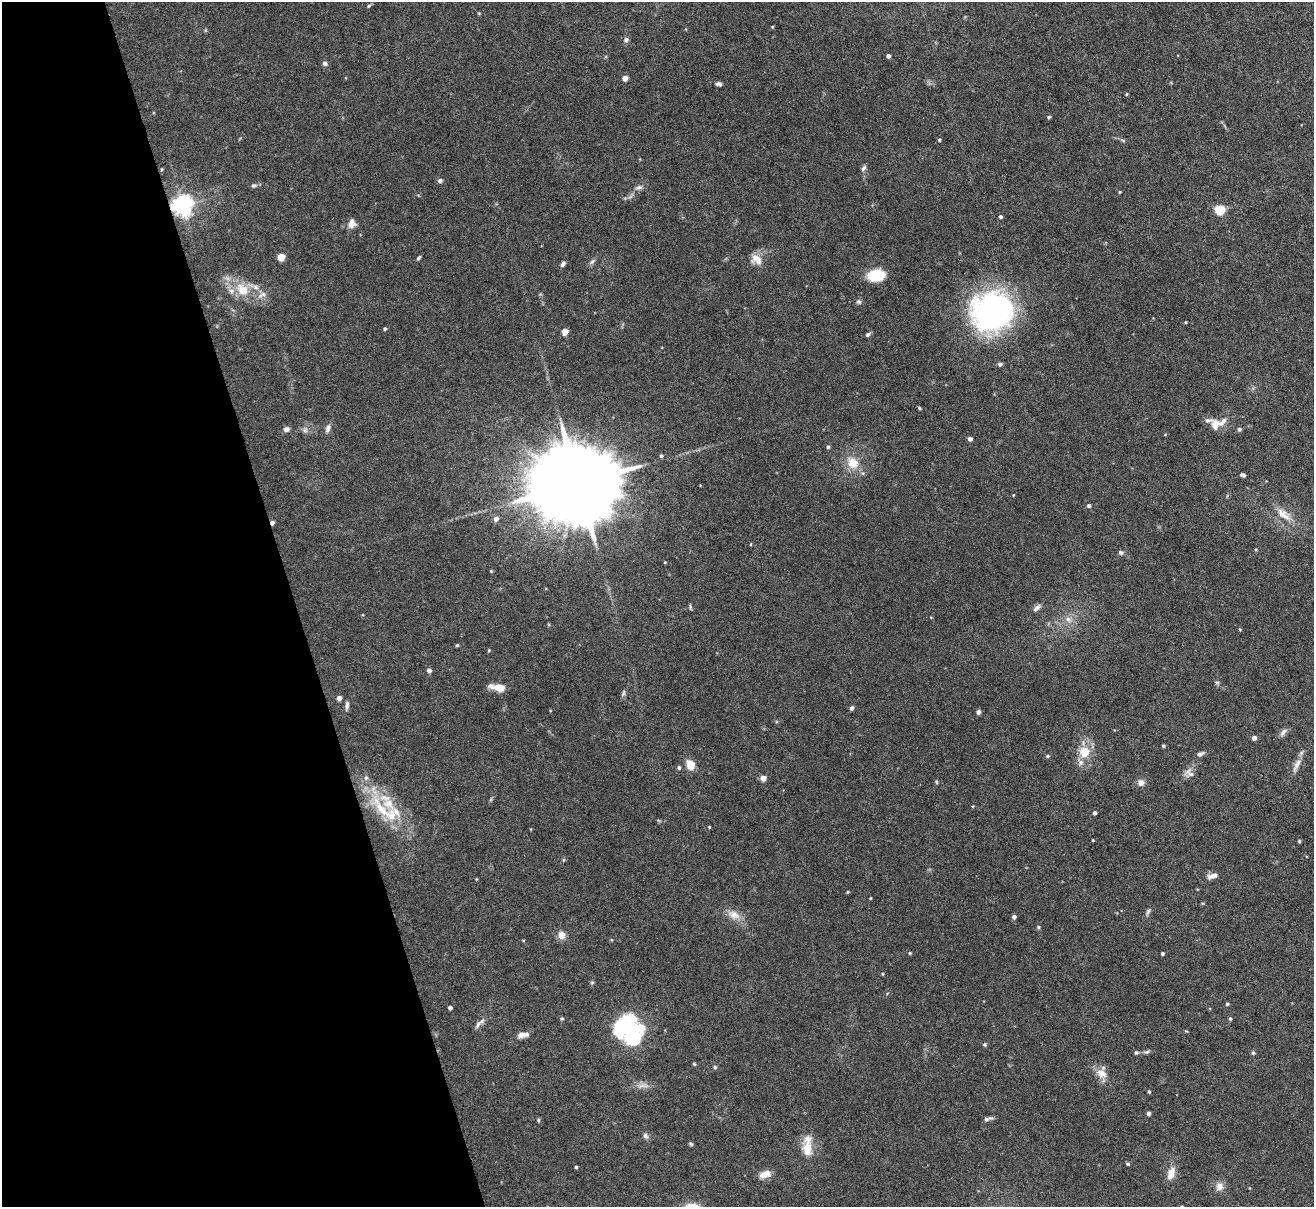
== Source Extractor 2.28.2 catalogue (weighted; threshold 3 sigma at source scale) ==
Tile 5 of 4 x 4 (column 1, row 2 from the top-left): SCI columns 1-1312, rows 2553-3757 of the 5247 x 5228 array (HDU 1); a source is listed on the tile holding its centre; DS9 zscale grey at full resolution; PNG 1316 x 1209 px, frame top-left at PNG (2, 2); no overlay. Shown black and unused: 22% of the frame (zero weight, under 4 of 8 exposures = <1% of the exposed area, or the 3 px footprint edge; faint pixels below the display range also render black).
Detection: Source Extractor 2.28.2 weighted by HDU 2 'WHT'; one run over the whole footprint, this tile lists its part. Background 0.0598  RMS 0.0025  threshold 0.0101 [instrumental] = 3 sigma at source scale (4.09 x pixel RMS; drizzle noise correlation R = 1.36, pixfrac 0.8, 0.05/0.05 arcsec/px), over >= 5 px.
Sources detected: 135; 1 too faint to see at this stretch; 1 inside a brighter object's white glare — not listed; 7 inside a brighter listed object's ellipse — not listed separately; the other 126 listed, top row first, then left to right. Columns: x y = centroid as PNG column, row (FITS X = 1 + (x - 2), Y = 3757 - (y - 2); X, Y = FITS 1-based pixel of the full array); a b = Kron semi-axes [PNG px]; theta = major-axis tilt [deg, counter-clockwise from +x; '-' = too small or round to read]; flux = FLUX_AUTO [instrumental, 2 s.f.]
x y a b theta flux
369 6 5 4 - 0.29
626 40 7 6 - 0.65
888 56 4 4 - 0.76
325 63 6 6 - 0.64
625 78 5 4 - 1.6
719 84 7 5 -17 0.6
1127 94 5 3 - 0.21
1048 117 4 4 - 0.35
939 140 4 3 - 0.31
1123 140 7 4 -20 0.36
864 168 10 4 56 0.55
162 169 5 3 - 0.22
440 181 5 4 - 0.69
254 185 7 6 - 0.5
639 187 12 6 19 0.88
1120 192 4 3 - 0.21
182 205 7 7 - 140
1220 210 5 5 - 15
1000 217 4 4 - 0.48
352 223 11 8 80 1.6
281 257 5 4 - 4.7
419 258 5 3 - 0.39
756 259 15 11 -33 2.5
592 262 8 6 49 0.59
563 264 6 4 56 0.7
876 275 17 11 9 7.6
242 290 21 15 -49 5.6
262 295 16 6 33 1.3
858 302 7 6 - 0.56
992 311 38 35 18 64
1186 322 4 3 - 0.18
385 329 4 4 - 0.34
565 331 5 4 - 3.4
867 335 7 5 43 0.44
1000 364 5 4 - 0.69
919 408 6 3 -71 0.23
1215 425 14 10 89 2
328 428 11 7 69 0.96
286 429 6 5 - 1
1239 429 5 4 - 0.52
305 430 8 6 89 0.71
970 439 4 4 - 0.82
828 447 4 4 - 0.41
661 456 4 4 - 0.47
853 463 16 14 -52 4
1243 475 6 4 -22 0.53
577 483 27 18 11 5300
1013 495 3 3 - 0.16
1089 506 4 4 - 0.49
1284 514 25 11 -38 3.3
496 519 5 5 - 1.2
272 522 4 3 - 0.87
751 544 4 3 - 0.18
1121 552 7 6 - 0.52
665 562 4 3 - 0.16
491 571 4 4 - 0.2
690 607 8 3 86 0.29
1037 608 12 6 45 0.93
1068 619 9 7 -54 1.2
1240 629 4 3 - 0.21
457 645 4 4 - 0.26
489 650 4 3 - 0.18
429 670 5 4 - 0.85
499 688 14 6 -9 3.9
623 693 9 5 67 0.47
339 698 4 4 - 1.3
347 705 13 5 84 0.72
852 708 5 4 - 0.71
978 712 4 4 - 0.8
1283 732 13 5 55 0.82
1254 738 4 4 - 1.2
1163 746 3 3 - 0.32
1085 752 11 11 - 4
1200 754 8 5 23 0.77
1048 756 5 4 - 0.34
1080 762 10 7 -57 1.1
690 765 11 8 -63 2.9
1296 765 24 7 65 1.8
679 768 5 5 - 0.43
1191 774 12 7 -26 1
763 778 4 4 - 2.4
936 782 6 4 -88 0.25
1141 782 8 7 - 1.2
387 802 53 20 -50 12
1094 813 4 3 - 0.66
709 827 3 3 - 0.18
1093 840 3 3 - 0.19
1299 841 4 4 - 0.27
563 860 5 3 - 0.26
1212 876 15 7 18 1.2
848 892 4 3 - 0.23
870 898 3 3 - 0.19
1148 912 11 5 65 0.57
734 915 17 12 -26 2.5
1014 917 4 4 - 0.84
1038 927 5 4 - 0.29
561 935 9 9 - 1.7
910 953 4 3 - 0.22
1162 953 4 4 - 0.37
1227 1004 4 4 - 0.32
450 1008 4 4 - 0.75
562 1018 5 3 - 0.26
1230 1019 5 4 - 0.35
478 1025 13 6 59 0.89
631 1033 32 18 -78 25
521 1035 9 7 14 1.3
984 1044 5 5 - 0.35
1136 1052 5 5 - 0.43
1147 1052 8 5 21 0.48
1253 1053 6 4 -68 0.35
694 1064 5 3 - 0.24
715 1067 5 5 - 0.36
1101 1073 15 11 -29 2.3
643 1086 18 6 3 1.5
1149 1091 4 3 - 0.29
1148 1113 4 4 - 0.76
988 1119 12 4 15 0.69
538 1120 5 4 - 0.31
645 1136 8 6 -72 0.68
691 1144 5 4 - 0.35
807 1149 24 13 -88 4.1
1128 1164 5 4 - 0.34
576 1167 3 3 - 0.31
1171 1173 17 9 71 2.2
765 1174 15 8 15 1.9
1219 1186 10 10 - 1.6
Overlapping masked pixels (flux is a lower limit): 2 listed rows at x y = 182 205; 272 522